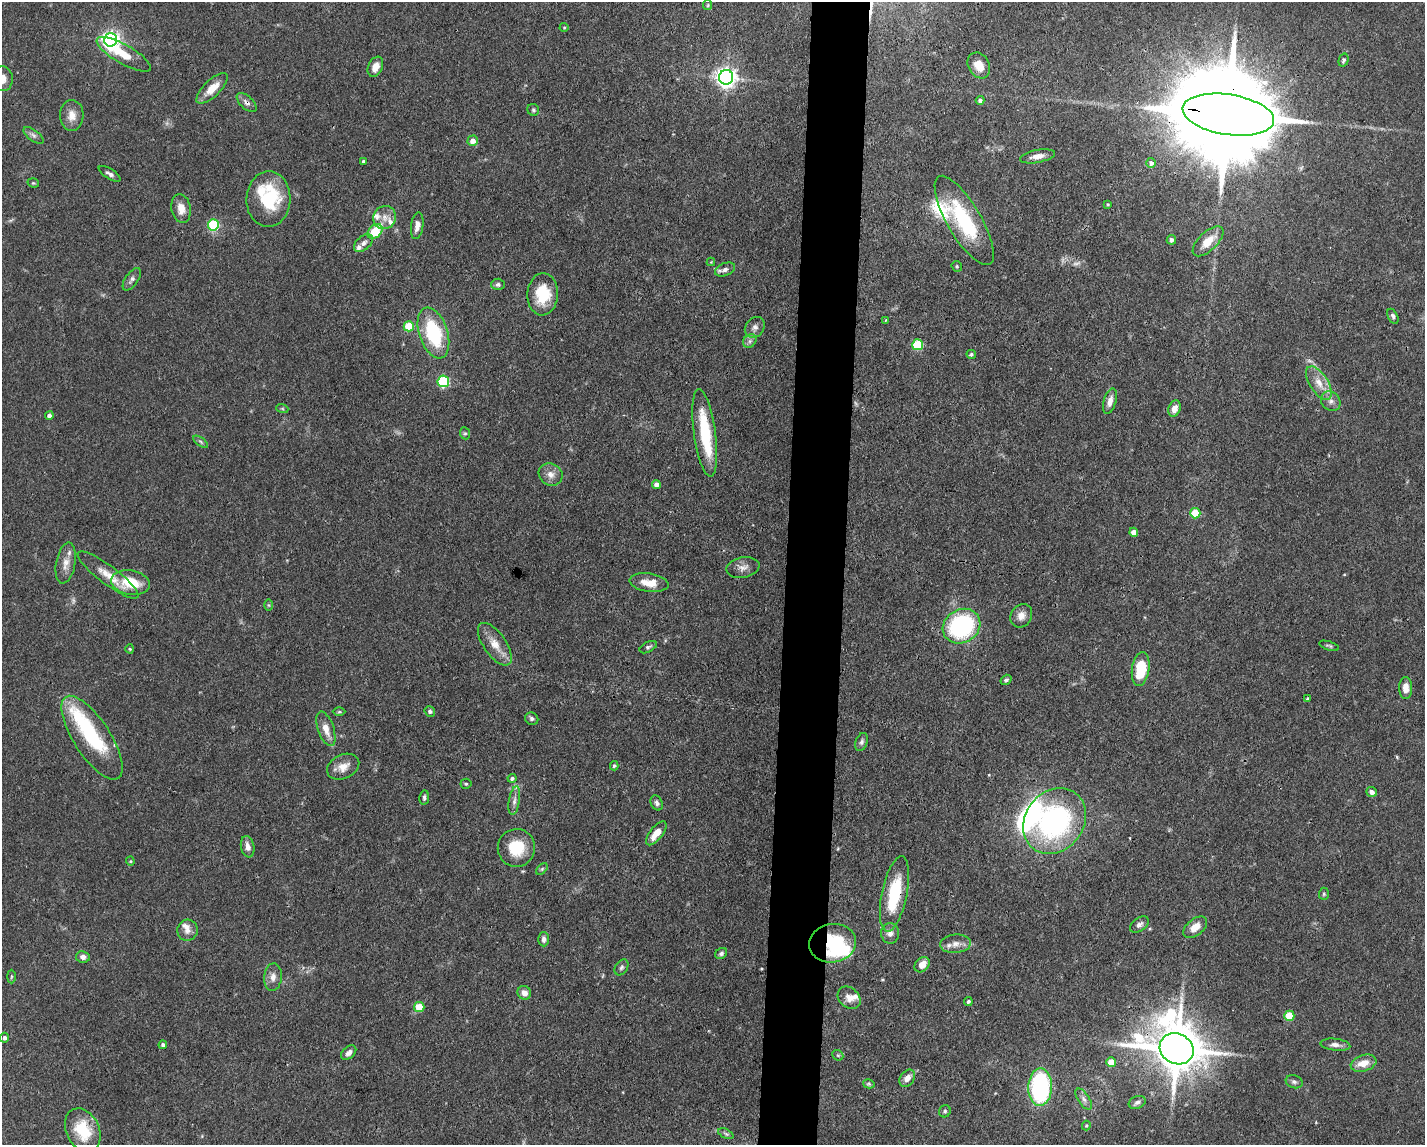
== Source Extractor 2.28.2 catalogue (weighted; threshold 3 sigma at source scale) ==
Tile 5 of 3 x 4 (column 2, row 2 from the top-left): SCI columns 1533-2955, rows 2287-3429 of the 4598 x 4572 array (HDU 1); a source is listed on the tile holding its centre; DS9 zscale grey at full resolution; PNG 1427 x 1147 px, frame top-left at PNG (2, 2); each listed source drawn as its Kron ellipse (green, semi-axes under 4 px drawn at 4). Shown black and unused: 4% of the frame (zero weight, under 3 of 4 exposures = <1% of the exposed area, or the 3 px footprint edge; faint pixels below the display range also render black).
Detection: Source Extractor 2.28.2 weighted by HDU 2 'WHT'; one run over the whole footprint, this tile lists its part. Background 0.0928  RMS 0.0042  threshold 0.0191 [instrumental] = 3 sigma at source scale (4.5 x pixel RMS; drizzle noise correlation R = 1.50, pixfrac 1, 0.05/0.05 arcsec/px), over >= 5 px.
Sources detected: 152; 3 too faint to see at this stretch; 1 inside a brighter object's white glare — neither listed nor drawn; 13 inside a brighter listed object's ellipse — not listed separately; the other 135 listed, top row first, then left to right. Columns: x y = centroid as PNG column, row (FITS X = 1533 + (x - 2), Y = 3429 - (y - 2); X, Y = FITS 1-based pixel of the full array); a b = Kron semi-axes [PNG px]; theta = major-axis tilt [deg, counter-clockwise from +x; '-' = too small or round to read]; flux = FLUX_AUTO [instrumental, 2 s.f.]
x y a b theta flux
708 5 5 4 - 0.46
564 27 4 4 - 0.5
111 40 7 6 - 190
124 54 30 9 -30 9.7
1343 60 7 5 75 0.91
979 65 14 10 -60 5.5
375 67 10 7 65 3.6
726 77 7 7 - 260
2 79 12 10 -86 3.8
212 88 20 8 44 6.4
980 100 4 4 - 1.2
247 103 12 6 -44 1.9
533 110 6 6 - 0.79
72 115 15 12 88 4.3
1228 115 46 20 -9 15000
33 135 11 5 -37 1.4
473 141 5 5 - 3.1
1037 156 18 6 11 3.2
363 161 3 3 - 0.62
1151 163 5 5 - 1.4
110 174 12 5 -32 1.6
33 183 6 4 -19 0.52
268 199 28 22 87 27
1108 204 4 3 - 0.41
181 209 15 9 -80 4.5
385 218 12 11 - 3.7
964 220 51 17 -59 33
213 225 5 5 - 30
417 226 13 6 82 2.9
375 231 9 6 45 15
1171 240 5 4 - 1.4
1208 241 19 9 44 7.1
363 243 11 7 40 2.2
711 262 4 4 - 0.35
957 266 5 5 - 0.53
725 269 10 6 22 1.9
132 279 13 6 55 1.7
498 284 7 6 - 1.1
543 294 21 15 87 16
1393 316 8 5 -65 1.1
885 320 3 2 - 0.45
409 326 5 5 - 18
755 327 11 9 52 2.2
433 333 26 14 -72 31
750 341 7 6 - 1.3
918 345 5 5 - 27
971 354 5 4 - 0.68
443 381 6 5 - 42
1319 383 19 9 -57 5.8
1110 401 13 6 74 3.1
1331 401 10 9 - 2.4
282 408 6 4 -19 0.56
1174 409 8 6 70 3.5
49 415 4 4 - 1.8
465 433 6 5 - 0.69
705 433 44 11 -82 23
201 442 8 4 -36 0.81
551 474 12 11 - 3.3
656 484 4 4 - 2.3
1195 513 5 5 - 14
1134 532 4 4 - 3.1
66 563 21 9 80 4.2
743 567 17 10 11 3.1
108 575 37 9 -37 7.4
131 583 19 12 -10 16
649 583 20 9 -8 6.6
268 605 6 4 -89 0.58
1021 616 12 10 57 3.3
962 626 19 16 31 56
495 644 25 11 -55 6.5
1329 646 10 4 -17 0.79
648 647 9 5 28 0.97
130 649 4 4 - 0.52
1141 669 17 8 81 16
1006 680 6 4 35 0.95
1406 688 11 6 -89 4
1308 698 3 3 - 0.53
430 711 5 5 - 1
339 712 6 4 1 0.59
532 719 7 6 - 1
326 729 18 8 -71 4.7
92 738 48 18 -57 34
862 742 9 6 70 1.3
614 766 4 4 - 0.71
343 767 17 12 26 5
512 778 4 4 - 0.94
466 784 5 5 - 0.61
1372 792 5 4 - 1.5
424 797 7 4 82 1
514 801 14 5 80 2
657 803 8 5 -64 1.3
1055 821 35 29 52 86
656 833 14 6 51 5.9
248 847 11 6 -80 2.6
516 848 19 18 - 14
130 861 4 4 - 0.47
542 869 7 4 46 0.66
894 894 38 12 78 25
1324 894 6 5 - 0.69
1139 925 10 6 35 1.7
1195 927 13 8 39 4.9
187 930 11 10 - 2.8
890 933 10 9 - 2.6
544 939 7 5 -89 1.8
833 943 23 19 9 24
955 944 15 9 5 3.4
721 953 6 5 - 1
83 957 7 5 -9 1.9
922 965 8 6 49 3.5
622 967 8 6 57 1
11 976 7 3 90 0.55
273 977 13 9 85 3
524 993 7 6 - 2.9
849 998 13 10 -46 3.6
968 1002 4 3 - 0.9
419 1007 5 5 - 12
1289 1016 5 5 - 14
4 1038 5 4 - 1.1
163 1045 4 4 - 1.1
1335 1045 15 6 -6 2.3
1177 1049 17 15 -29 2200
349 1053 9 5 41 1.9
838 1055 6 5 - 0.6
1111 1062 5 5 - 9.3
1363 1063 13 8 16 5.9
907 1078 9 7 53 3.5
1294 1082 8 6 -19 1.3
869 1084 6 4 -15 0.64
1040 1087 19 12 88 60
1084 1099 12 5 -56 1.7
1137 1102 9 6 21 1.5
945 1111 6 5 - 0.87
1086 1125 5 4 - 0.49
83 1130 23 16 -64 16
726 1134 8 4 -24 0.93
Overlapping masked pixels (flux is a lower limit): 5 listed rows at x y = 247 103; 1228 115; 894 894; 833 943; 1177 1049
Isophote crosses this tile's border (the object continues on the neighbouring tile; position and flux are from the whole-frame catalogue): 1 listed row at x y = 2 79